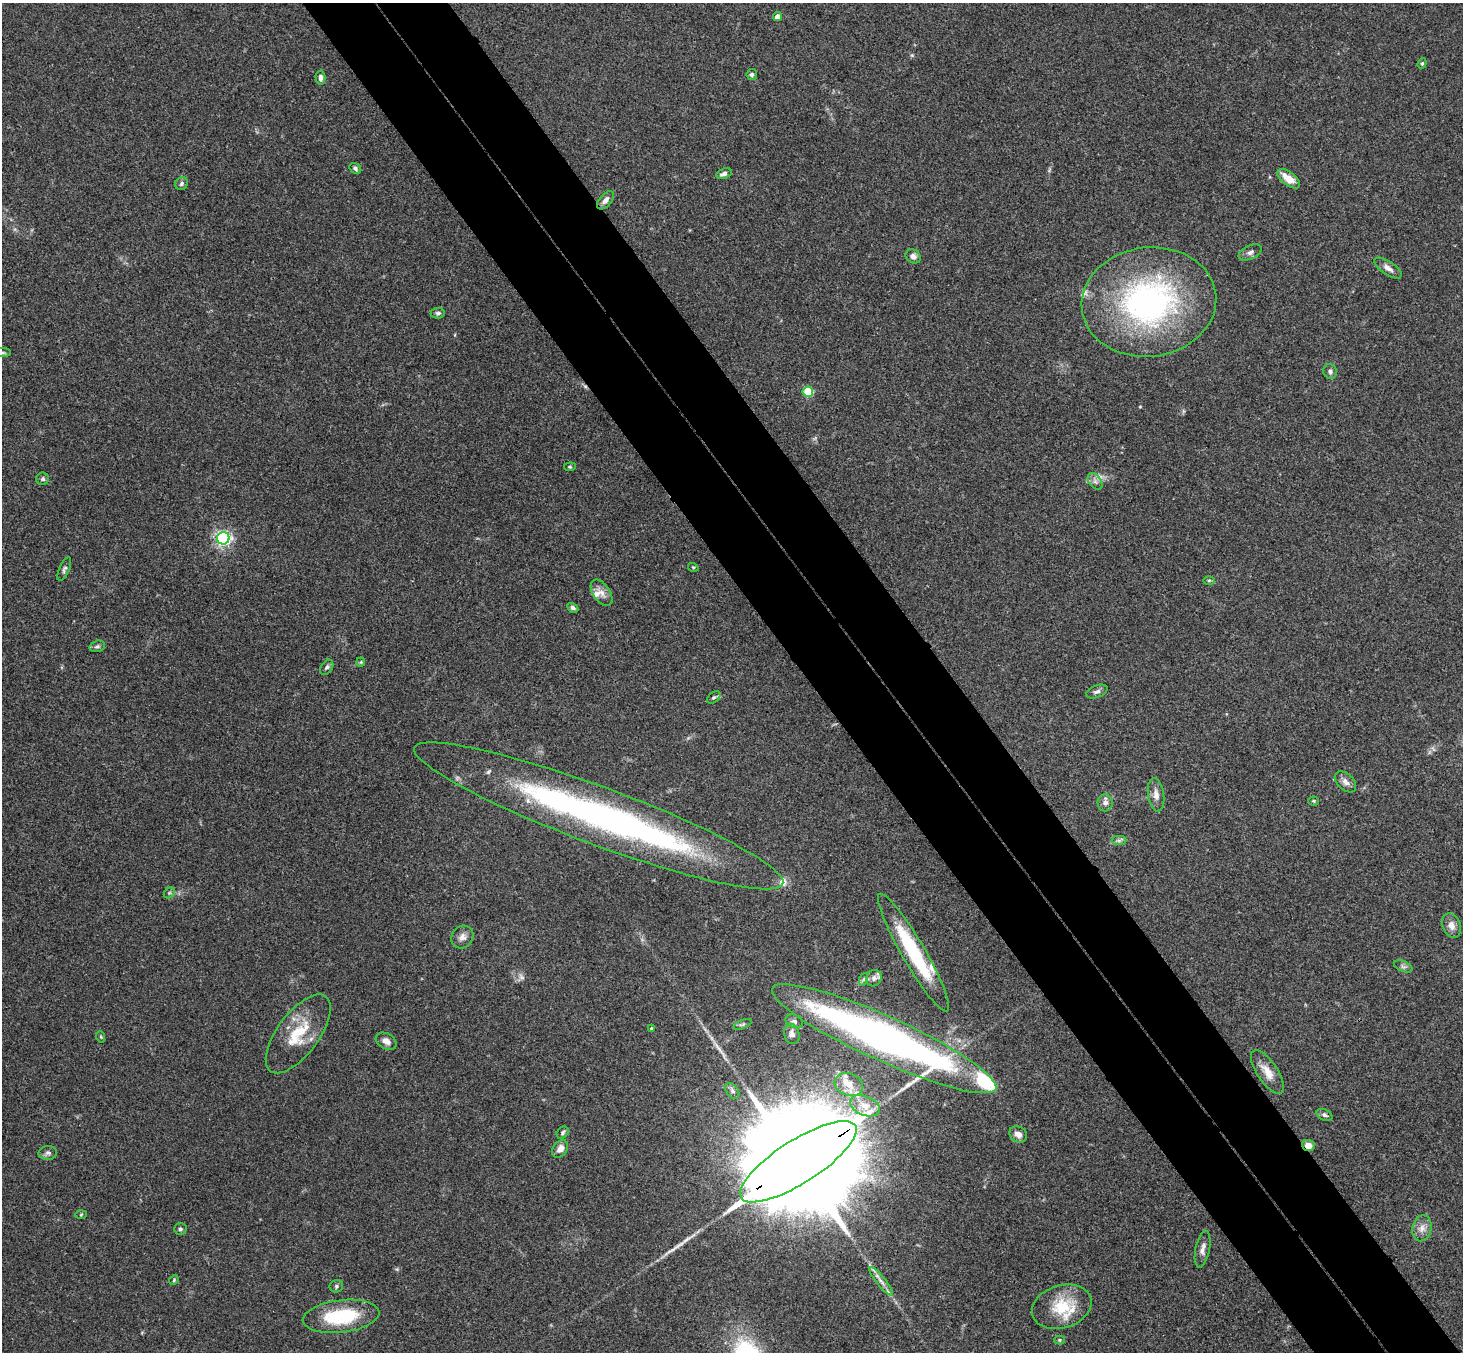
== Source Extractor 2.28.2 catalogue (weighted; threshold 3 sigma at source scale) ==
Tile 6 of 4 x 4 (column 2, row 2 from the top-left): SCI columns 1514-2974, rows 3033-4382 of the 5946 x 5927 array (HDU 1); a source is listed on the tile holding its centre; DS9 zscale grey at full resolution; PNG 1465 x 1354 px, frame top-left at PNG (2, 3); each listed source drawn as its Kron ellipse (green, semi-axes under 4 px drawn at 4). Shown black and unused: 10% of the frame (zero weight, under 3 of 4 exposures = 6% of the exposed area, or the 3 px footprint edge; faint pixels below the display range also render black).
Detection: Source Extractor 2.28.2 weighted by HDU 2 'WHT'; one run over the whole footprint, this tile lists its part. Background 0.163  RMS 0.0073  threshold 0.0329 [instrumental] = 3 sigma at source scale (4.5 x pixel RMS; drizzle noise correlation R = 1.50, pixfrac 1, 0.05/0.05 arcsec/px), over >= 5 px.
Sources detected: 87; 1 too faint to see at this stretch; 3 inside a brighter object's white glare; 1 cosmic-ray / hot-pixel residue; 1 long thin detection or spike segment (spike, bleed or trail) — neither listed nor drawn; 8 inside a brighter listed object's ellipse — not listed separately; the other 73 listed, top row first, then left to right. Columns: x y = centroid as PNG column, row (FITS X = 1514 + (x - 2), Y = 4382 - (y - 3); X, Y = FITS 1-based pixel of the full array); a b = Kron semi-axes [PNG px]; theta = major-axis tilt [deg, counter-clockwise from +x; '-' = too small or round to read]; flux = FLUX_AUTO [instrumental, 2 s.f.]
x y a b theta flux
777 17 4 4 - 4.8
1422 63 5 4 - 0.97
752 74 5 5 - 1.6
320 78 7 5 -87 2.3
355 168 6 5 - 1.6
724 174 8 5 19 2.7
1289 179 13 6 -38 10
181 184 7 6 - 1.8
605 200 11 6 49 3.3
1250 252 12 7 24 3
913 256 8 6 -40 3.2
1388 268 16 6 -33 4.6
1149 302 67 54 7 200
438 313 7 5 7 1.6
2 353 8 4 0 1.2
1330 371 7 6 - 2.3
808 392 5 5 - 40
570 467 6 4 5 1
43 479 6 6 - 1.6
1095 481 9 6 -54 2.7
223 538 6 6 - 220
693 567 5 3 - 0.7
64 569 12 5 66 2
1209 580 6 4 1 0.91
602 593 15 8 -55 5.3
573 608 6 4 -29 1.7
97 646 8 5 16 1.8
361 662 4 4 - 0.8
327 667 8 5 55 1.9
1097 692 11 6 21 2.4
714 697 8 5 39 1.5
1345 782 13 8 -44 4.1
1156 795 17 8 -82 5.5
1313 801 5 4 - 0.9
1105 803 8 7 - 3.4
599 816 196 29 -20 310
1119 840 7 4 0 1.8
169 893 6 4 44 1.1
1451 926 12 9 -70 4.9
462 937 12 10 47 4.4
913 953 68 12 -60 61
1403 966 10 5 -23 2
874 978 8 7 - 3
864 979 6 4 70 1.3
794 1021 9 6 -21 2.2
742 1024 9 4 22 1.4
651 1028 3 3 - 1.1
298 1034 46 20 53 31
792 1034 10 7 -74 3.1
101 1037 6 3 -72 0.8
884 1039 122 22 -24 420
386 1041 11 7 -29 4.3
1267 1072 25 10 -56 9.4
849 1084 14 11 -20 9.3
732 1091 9 6 -53 1.9
865 1106 15 9 -22 8.7
1325 1115 8 5 -28 2
563 1133 7 5 50 1.5
1018 1134 9 7 -29 4.5
1308 1145 6 5 - 5.6
560 1149 10 7 53 4.7
48 1153 9 7 3 2.3
798 1162 68 21 32 46000
81 1214 6 4 3 0.81
1422 1228 13 9 77 5.4
180 1229 6 5 - 1.6
1203 1249 18 7 79 4.4
174 1280 5 4 - 0.91
881 1281 18 4 -51 4.5
336 1286 7 6 - 1.7
1062 1307 30 21 17 28
341 1316 38 16 7 45
1059 1340 5 4 - 0.85
Overlapping masked pixels (flux is a lower limit): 3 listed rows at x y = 913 953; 1308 1145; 798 1162
Isophote crosses this tile's border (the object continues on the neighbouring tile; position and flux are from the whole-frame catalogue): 1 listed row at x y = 2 353